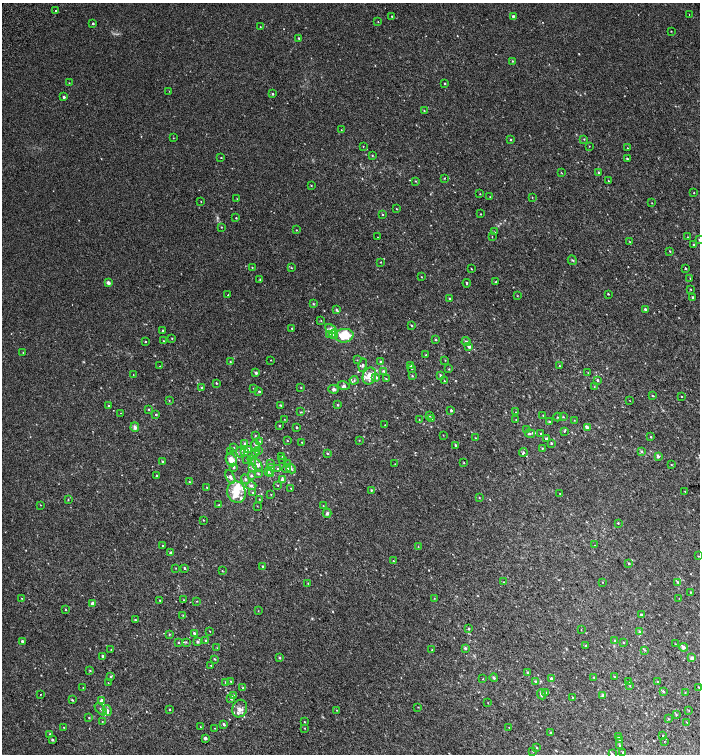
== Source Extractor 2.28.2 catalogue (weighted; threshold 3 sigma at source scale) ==
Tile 6 of 4 x 4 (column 2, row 2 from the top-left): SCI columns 1656-3051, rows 3109-4612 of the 6168 x 6210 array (HDU 1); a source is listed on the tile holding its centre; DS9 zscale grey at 2 x 2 block average (1 PNG px = mean of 2 x 2 image px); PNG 702 x 756 px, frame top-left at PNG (2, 3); each listed source drawn as its Kron ellipse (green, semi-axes under 4 px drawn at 4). Shown black and unused: <1% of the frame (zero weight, under 2 of 3 exposures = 6% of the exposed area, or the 3 px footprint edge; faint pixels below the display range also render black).
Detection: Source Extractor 2.28.2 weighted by HDU 2 'WHT'; one run over the whole footprint, this tile lists its part. Background 0.00654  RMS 0.006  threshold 0.0268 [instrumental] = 3 sigma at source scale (4.5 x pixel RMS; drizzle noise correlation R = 1.50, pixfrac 1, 0.0396/0.0396 arcsec/px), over >= 5 px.
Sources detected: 365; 1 cosmic-ray / hot-pixel residue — neither listed nor drawn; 3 coinciding with a brighter row at this scale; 20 inside a brighter listed object's ellipse — not listed separately; the other 341 listed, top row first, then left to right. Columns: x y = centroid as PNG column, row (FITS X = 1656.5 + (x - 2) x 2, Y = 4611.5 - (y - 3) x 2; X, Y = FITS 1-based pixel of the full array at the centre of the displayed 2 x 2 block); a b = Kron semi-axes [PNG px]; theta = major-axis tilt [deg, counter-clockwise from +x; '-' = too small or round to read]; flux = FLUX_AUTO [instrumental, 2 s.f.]
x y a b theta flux
56 11 2 2 - 15
689 15 2 2 - 0.59
392 16 2 2 - 0.8
513 16 2 2 - 2.1
378 22 2 2 - 0.46
93 24 2 2 - 1.8
260 27 2 2 - 0.43
671 31 2 2 - 0.59
299 38 3 2 - 1.1
512 61 2 2 - 1
69 83 2 2 - 0.46
445 83 2 2 - 0.99
169 91 2 2 - 0.39
273 94 2 2 - 1.5
64 97 2 2 - 2.6
424 111 2 2 - 0.53
341 130 2 2 - 0.4
173 138 2 2 - 0.51
510 139 2 2 - 1.1
584 139 2 2 - 0.68
363 146 2 2 - 0.62
589 146 2 2 - 0.43
627 148 2 2 - 0.56
372 155 3 2 - 0.74
221 157 2 2 - 0.77
627 158 3 2 - 1.3
561 173 4 2 - 0.56
599 173 2 2 - 2.3
444 178 2 2 - 0.89
415 181 3 2 - 0.62
608 181 2 2 - 0.65
311 185 2 2 - 0.76
694 193 2 2 - 0.52
480 194 2 2 - 0.62
490 197 2 2 - 0.43
532 197 2 2 - 0.57
237 199 2 2 - 0.38
201 201 2 2 - 0.47
652 203 2 2 - 0.57
396 209 2 2 - 0.53
382 214 3 2 - 0.89
481 214 2 2 - 0.6
236 218 2 2 - 0.8
221 227 2 2 - 0.59
296 230 2 2 - 0.69
494 232 3 2 - 0.64
378 237 2 2 - 0.4
492 237 3 2 - 0.47
688 237 2 2 - 0.48
699 240 3 2 - 1
630 242 2 2 - 0.52
694 245 2 2 - 1.9
670 251 3 2 - 0.84
572 260 5 3 - 1.3
380 262 2 2 - 0.62
252 267 2 2 - 0.63
291 268 3 2 - 0.84
685 268 2 2 - 2.8
471 269 2 2 - 0.74
421 277 2 2 - 0.6
690 278 2 2 - 0.43
260 279 2 2 - 1.3
108 282 2 2 - 7.9
496 282 3 3 - 1.1
467 283 4 2 - 1.1
691 290 3 2 - 0.63
608 294 2 2 - 0.92
228 295 2 2 - 0.61
517 296 3 2 - 0.48
693 297 3 3 - 2
449 298 3 3 - 1.1
313 304 3 3 - 1
645 309 2 2 - 2.8
337 310 4 3 - 1.7
321 321 3 2 - 0.58
412 325 2 2 - 1.7
292 328 3 2 - 0.88
331 329 6 4 -30 5.2
163 330 2 2 - 1.5
329 334 4 3 - 2
333 334 4 4 - 2.8
344 336 9 7 5 33
172 338 2 2 - 0.64
435 339 3 2 - 1.3
163 341 3 2 - 0.85
145 342 2 2 - 1.2
466 342 4 3 - 2.5
469 346 2 2 - 5.9
23 352 2 2 - 0.83
426 355 2 2 - 1.2
271 360 2 2 - 0.53
357 360 2 2 - 0.43
445 360 3 2 - 0.56
230 361 3 2 - 0.72
380 362 2 2 - 1.8
363 365 6 3 77 1.9
160 366 2 2 - 0.4
411 366 3 2 - 2.1
560 366 2 2 - 0.68
412 369 3 2 - 0.83
449 369 3 2 - 0.88
384 371 3 3 - 1.3
256 373 2 2 - 3.7
588 373 2 2 - 0.48
133 375 2 2 - 0.36
441 375 3 2 - 1.7
369 376 8 6 70 12
412 376 3 3 - 1
376 377 2 2 - 2.3
386 379 3 2 - 1.1
354 380 4 3 - 1.8
597 380 2 2 - 1.8
444 381 2 2 - 0.7
216 383 2 2 - 1.2
343 385 6 3 -14 2.1
202 387 3 2 - 1.3
594 387 3 2 - 0.62
254 388 2 2 - 0.73
301 388 2 2 - 0.61
334 389 5 4 - 2.4
259 391 3 2 - 1.4
653 396 3 2 - 0.96
682 397 2 2 - 3.2
169 401 2 2 - 0.68
630 401 2 2 - 0.49
109 405 2 2 - 1.1
281 405 4 2 - 0.95
337 405 3 2 - 0.96
149 409 3 2 - 0.96
451 410 2 2 - 2.1
301 412 4 2 - 0.91
516 412 2 2 - 0.56
120 413 2 2 - 0.46
156 415 2 2 - 1.3
543 415 3 2 - 0.68
429 416 3 2 - 0.94
558 417 4 2 - 0.87
563 417 3 2 - 0.77
432 418 3 2 - 0.91
284 419 2 2 - 0.5
419 419 2 2 - 0.56
516 420 3 2 - 0.65
574 420 2 2 - 0.59
550 421 3 2 - 1.1
385 425 2 2 - 0.42
279 426 2 2 - 1.4
135 427 5 3 - 3.8
297 427 2 2 - 1.4
587 427 3 2 - 6.6
526 430 4 3 - 1.4
564 431 3 3 - 1.1
530 433 5 2 - 1.6
541 434 2 2 - 0.86
255 435 3 2 - 0.95
443 435 2 2 - 0.44
651 437 2 2 - 0.78
475 438 2 2 - 0.6
546 439 2 2 - 1.9
287 440 2 2 - 0.56
359 440 2 2 - 0.62
260 441 3 3 - 1.2
301 442 2 2 - 0.56
551 443 2 2 - 1.3
245 444 4 3 - 2.3
455 445 2 2 - 2.5
255 446 6 3 -89 2
234 447 2 2 - 0.51
542 448 2 2 - 0.84
248 449 3 3 - 1.7
258 450 3 3 - 1.5
230 451 3 2 - 0.95
245 451 4 3 - 7.4
240 452 5 4 - 3.1
642 452 4 3 - 1.4
256 453 3 3 - 1.4
327 453 3 2 - 1.3
523 453 4 3 - 2
282 456 2 2 - 0.55
658 456 3 3 - 4.1
246 459 2 2 - 0.51
283 459 2 2 - 0.62
231 460 7 5 -61 9
252 460 5 3 - 1.6
162 461 3 2 - 1.2
271 463 3 2 - 0.79
464 463 2 2 - 0.64
287 464 4 3 - 1.4
395 464 2 2 - 0.5
257 465 8 3 -57 2.7
671 465 2 2 - 0.67
233 467 3 3 - 2.9
253 467 4 3 - 5.7
272 467 3 2 - 0.81
278 468 3 3 - 1.2
287 469 4 3 - 2.9
291 469 5 3 - 2
268 472 2 2 - 1.8
258 474 3 3 - 1.1
271 474 3 3 - 2.1
157 475 2 2 - 0.89
251 476 3 2 - 2.2
230 477 7 4 -65 3.4
245 479 5 3 - 2
282 480 4 3 - 3.9
189 482 3 2 - 0.93
277 485 2 2 - 0.67
251 486 5 3 - 2.3
207 487 2 2 - 0.73
291 488 2 2 - 0.59
371 490 2 2 - 1.2
685 491 3 2 - 0.65
236 492 11 9 -72 21
253 492 3 2 - 0.84
271 494 2 2 - 0.53
560 494 3 2 - 0.47
479 497 2 2 - 0.79
68 499 2 2 - 0.67
259 499 2 2 - 0.51
40 505 2 2 - 0.63
219 505 2 2 - 0.88
257 506 2 2 - 0.45
323 506 2 2 - 0.53
327 513 4 4 - 2.3
203 520 2 2 - 0.75
618 523 2 2 - 1.7
595 545 2 2 - 1.1
163 546 2 2 - 1.1
418 547 3 2 - 0.49
170 552 3 3 - 1.4
698 556 2 2 - 0.55
393 561 2 2 - 0.69
629 563 3 2 - 1.3
263 566 2 2 - 1.7
176 568 2 2 - 0.51
184 568 2 2 - 1.5
222 571 2 2 - 0.62
504 582 3 2 - 0.58
602 582 2 2 - 0.48
678 582 4 3 - 1.6
308 583 3 2 - 0.76
690 592 3 2 - 0.99
21 598 3 2 - 0.53
434 598 2 2 - 0.37
679 598 2 2 - 0.39
159 600 2 2 - 0.67
184 600 3 2 - 0.53
197 601 2 2 - 0.6
93 603 2 2 - 8.7
65 609 2 2 - 0.96
258 611 2 2 - 0.51
183 615 2 2 - 0.75
641 615 3 3 - 1.7
135 620 3 2 - 1.2
469 629 2 2 - 1.5
581 630 2 2 - 0.5
210 631 2 2 - 0.53
640 632 3 3 - 2.2
194 633 3 2 - 2.2
169 634 3 2 - 1
22 641 2 2 - 3.4
206 641 3 3 - 2.1
615 641 3 3 - 1.4
179 642 2 2 - 0.6
186 642 3 2 - 0.89
197 642 2 2 - 3
623 642 2 2 - 0.84
675 644 2 2 - 0.44
586 645 3 2 - 0.62
684 647 4 3 - 2.3
217 648 3 2 - 0.55
465 648 3 3 - 2.3
111 649 2 2 - 0.45
432 650 2 2 - 0.99
645 650 3 2 - 0.78
103 656 3 2 - 2.5
279 658 3 3 - 1.4
692 658 2 2 - 6.2
215 659 3 2 - 1
211 665 2 2 - 0.64
90 671 3 3 - 1
528 672 2 2 - 1.7
110 677 3 3 - 1.4
594 677 2 2 - 0.55
614 677 2 2 - 0.81
494 678 4 3 - 1.4
551 678 2 2 - 4.6
482 679 2 2 - 0.91
231 681 2 2 - 0.72
535 681 3 3 - 1.5
657 681 3 2 - 0.77
225 682 3 2 - 0.92
628 682 2 2 - 0.78
108 683 3 2 - 0.43
630 686 3 2 - 0.71
699 687 2 2 - 0.86
83 688 2 2 - 0.57
243 688 3 2 - 0.95
663 691 3 2 - 1.2
546 692 3 3 - 1.2
685 693 3 2 - 0.64
40 694 2 2 - 0.51
541 694 5 3 - 3.1
233 696 2 2 - 4.8
603 696 2 2 - 5.6
573 698 3 2 - 1.6
231 699 3 3 - 1.2
72 700 2 2 - 1.5
102 701 4 2 - 11
488 703 2 2 - 0.33
418 707 3 2 - 0.51
101 709 7 2 -46 2.2
169 709 2 2 - 0.63
240 709 9 7 69 6.7
107 710 5 4 - 2.9
337 710 3 2 - 0.54
689 710 2 2 - 1.1
676 715 2 2 - 0.96
89 718 3 2 - 1
668 719 2 2 - 0.86
102 721 3 2 - 0.51
305 722 3 2 - 0.58
687 722 2 2 - 1.4
224 724 3 2 - 2.5
64 727 2 2 - 0.64
200 727 2 2 - 0.4
509 727 2 2 - 0.45
215 728 2 2 - 0.44
304 728 2 2 - 0.57
551 733 4 3 - 1.4
50 734 2 2 - 1.1
618 736 3 2 - 2.4
663 736 2 2 - 3.8
205 738 2 2 - 4.8
619 739 3 2 - 1
52 740 2 2 - 2.4
665 741 2 2 - 2.3
620 746 2 2 - 3.2
537 747 3 2 - 0.85
533 751 2 2 - 0.53
623 752 3 2 - 1.1
612 754 3 2 - 1.5
Isophote crosses this tile's border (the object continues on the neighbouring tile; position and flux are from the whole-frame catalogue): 2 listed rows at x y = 699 240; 612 754
Diffuse or blended objects may show on this block-average render without a row.